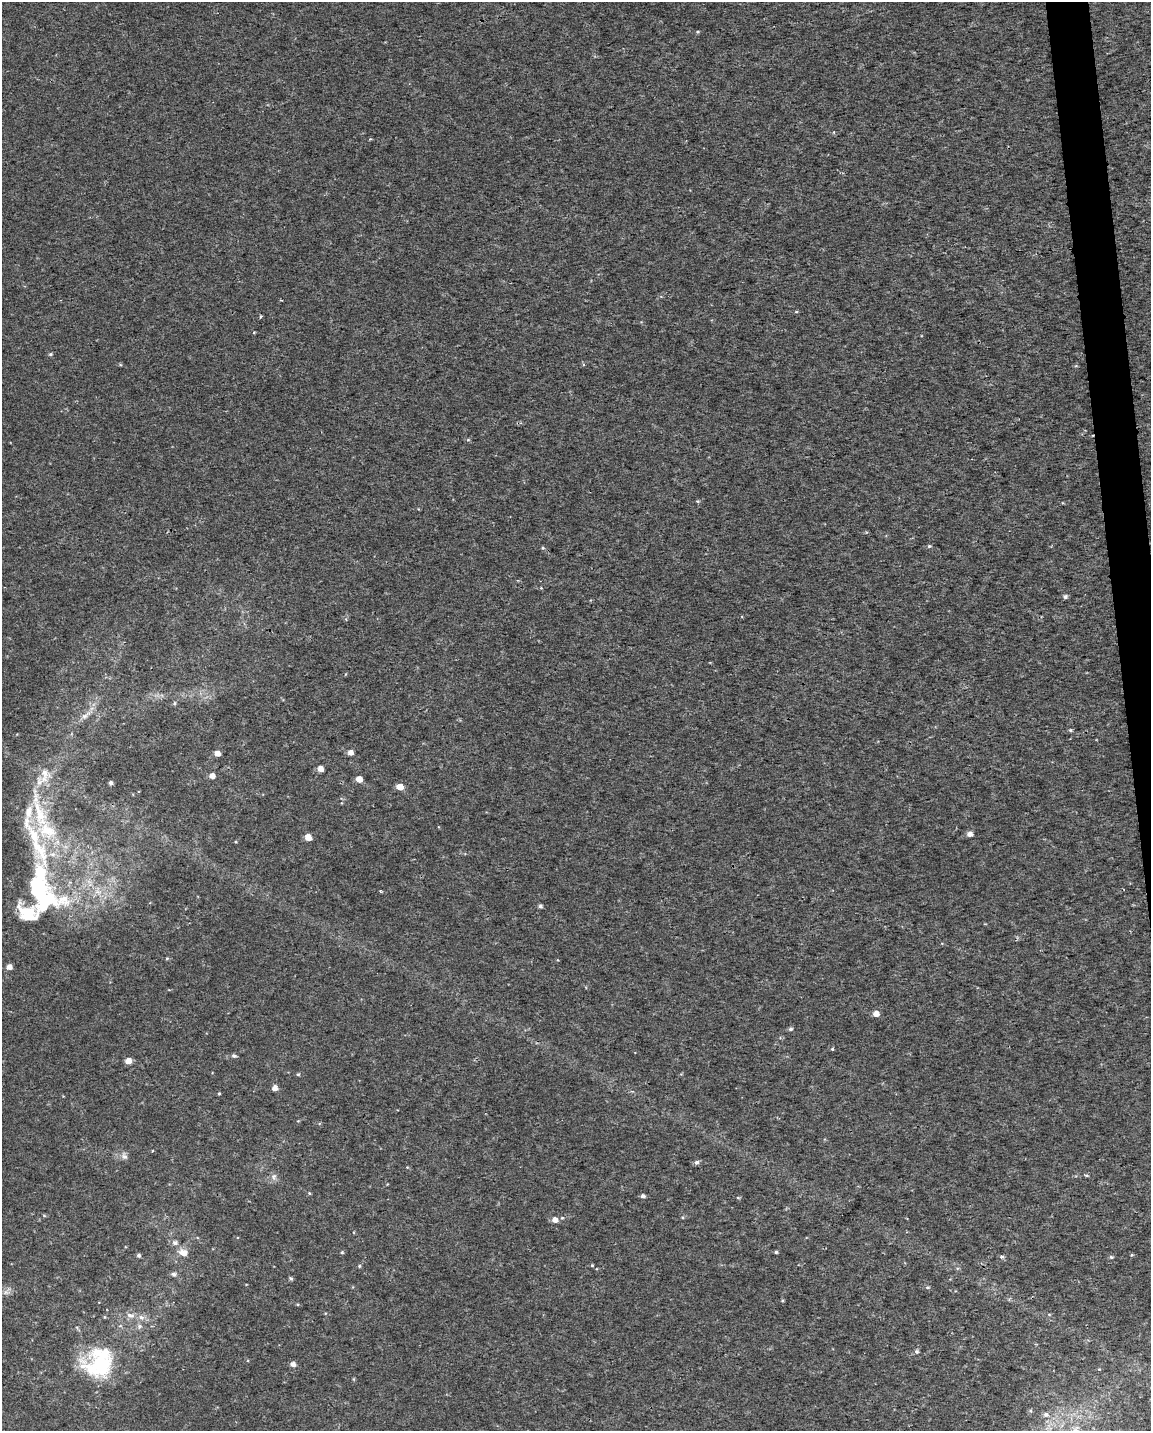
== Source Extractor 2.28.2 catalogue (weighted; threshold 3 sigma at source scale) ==
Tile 6 of 4 x 3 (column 2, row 2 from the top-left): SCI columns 1150-2298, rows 1481-2909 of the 4595 x 4347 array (HDU 1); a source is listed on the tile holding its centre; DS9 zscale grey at full resolution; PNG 1153 x 1433 px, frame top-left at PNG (2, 2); no overlay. Shown black and unused: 2% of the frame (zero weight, under 2 of 3 exposures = <1% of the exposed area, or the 3 px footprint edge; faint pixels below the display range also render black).
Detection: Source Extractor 2.28.2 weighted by HDU 2 'WHT'; one run over the whole footprint, this tile lists its part. Background 0.00345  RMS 0.003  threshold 0.0136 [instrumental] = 3 sigma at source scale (4.5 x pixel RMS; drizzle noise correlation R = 1.50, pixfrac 1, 0.0396/0.0396 arcsec/px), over >= 5 px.
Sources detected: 73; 7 inside a brighter listed object's ellipse — not listed separately; the other 66 listed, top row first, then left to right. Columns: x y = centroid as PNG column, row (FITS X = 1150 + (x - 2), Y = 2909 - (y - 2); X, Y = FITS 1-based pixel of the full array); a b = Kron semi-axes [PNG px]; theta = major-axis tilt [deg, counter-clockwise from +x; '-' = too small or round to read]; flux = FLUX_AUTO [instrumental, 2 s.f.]
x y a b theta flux
697 32 4 4 - 0.33
796 312 5 3 - 0.29
260 317 3 3 - 0.56
50 354 5 4 - 0.43
697 501 5 4 - 0.31
929 546 6 5 - 0.42
543 548 5 4 - 0.35
1065 597 5 5 - 0.7
174 703 6 4 69 0.45
84 716 9 6 26 1.2
1070 730 5 4 - 0.42
350 752 5 5 - 1.6
217 753 5 4 - 2.4
320 769 5 4 - 2.1
45 772 18 10 -54 3.1
212 776 5 5 - 1.7
359 779 5 4 - 3
110 783 4 4 - 0.72
400 787 5 5 - 3.7
40 814 51 15 -73 17
969 834 5 4 - 1.7
308 837 5 5 - 3.4
40 850 56 17 -64 19
380 891 4 3 - 0.33
42 896 55 35 -45 38
540 906 5 4 - 0.65
167 958 5 3 - 0.3
9 967 5 5 - 1.7
876 1014 5 5 - 2.7
791 1029 5 4 - 0.61
832 1049 4 4 - 0.35
234 1056 6 5 - 0.63
128 1061 5 5 - 2.6
298 1074 5 4 - 0.41
275 1088 5 5 - 1.7
219 1094 4 3 - 0.29
124 1156 8 8 - 1.1
696 1162 6 6 - 0.74
1087 1175 6 3 -9 0.36
274 1176 9 8 - 1.1
309 1193 4 3 - 0.29
643 1196 5 4 - 0.78
738 1198 5 3 - 0.27
555 1220 5 5 - 1.8
175 1243 7 6 - 0.9
183 1252 12 9 -22 2.2
342 1252 4 3 - 0.35
776 1252 4 3 - 0.44
139 1255 5 4 - 0.6
1132 1255 4 4 - 0.28
1002 1256 7 3 0 0.47
1111 1257 5 4 - 0.47
592 1265 4 4 - 0.34
359 1266 4 4 - 0.37
174 1274 6 6 - 0.83
291 1278 6 4 -66 0.43
927 1287 6 5 - 0.45
6 1292 7 6 - 0.91
298 1304 5 3 - 0.29
1049 1314 5 3 - 0.31
130 1315 12 7 -15 1.6
139 1326 7 6 - 0.8
916 1351 5 5 - 0.64
99 1363 34 30 46 25
293 1364 5 5 - 1.4
1046 1414 6 5 - 0.95